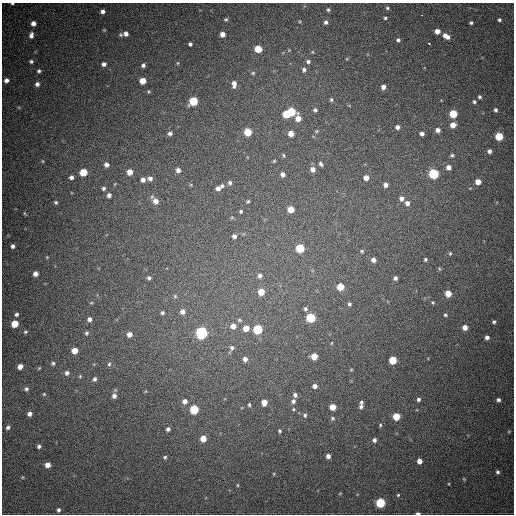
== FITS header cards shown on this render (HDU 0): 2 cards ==
NAXIS1  =                  512
NAXIS2  =                  512

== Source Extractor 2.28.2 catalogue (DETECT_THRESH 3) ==
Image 512 x 512 px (HDU 0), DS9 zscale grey, 1 PNG px = 1 image px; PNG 516 x 516 px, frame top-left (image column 1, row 512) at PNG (2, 3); no overlay
Background 699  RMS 20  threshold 60.3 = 3 sigma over >= 5 px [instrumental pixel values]
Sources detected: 183; all 183 listed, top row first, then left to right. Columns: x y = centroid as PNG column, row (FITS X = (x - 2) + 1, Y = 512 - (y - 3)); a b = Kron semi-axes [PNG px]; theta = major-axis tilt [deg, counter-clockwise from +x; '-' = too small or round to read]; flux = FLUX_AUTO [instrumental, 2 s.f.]
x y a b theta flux
12 3 3 2 - 1400
387 8 5 4 - 2000
328 10 5 4 - 2200
103 11 4 4 - 4700
422 15 2 2 - 2800
385 18 4 3 - 1900
226 19 4 4 - 1900
499 20 3 3 - 2400
326 22 6 5 - 3600
33 23 4 4 - 7700
471 23 3 3 - 2100
104 30 4 4 - 1100
437 31 5 4 - 8700
126 34 5 5 - 5800
222 34 4 4 - 8500
31 35 7 5 80 5100
121 35 6 5 - 2100
446 36 8 5 -30 9100
398 40 5 4 - 2700
429 43 3 3 - 14000
190 44 4 3 - 2700
258 49 5 5 - 28000
289 50 5 4 - 1400
31 61 4 4 - 2500
308 62 6 5 - 3400
178 63 5 3 - 1200
104 64 6 5 - 5200
143 65 5 4 - 3700
304 70 6 5 - 3500
39 71 5 5 - 2700
253 73 5 5 - 1800
6 80 5 4 - 6000
143 81 5 5 - 17000
37 84 5 5 - 4500
234 84 8 5 87 6300
383 87 5 4 - 5500
480 97 4 3 - 2300
331 100 6 5 - 2200
193 101 6 5 - 55000
474 102 4 4 - 2200
19 107 6 4 18 1500
315 110 5 5 - 2900
495 110 5 4 - 2800
292 111 5 5 - 44000
286 114 5 5 - 36000
453 114 5 5 - 42000
298 118 8 6 -78 13000
453 125 5 5 - 12000
397 127 5 5 - 4500
438 130 5 5 - 5900
317 131 5 4 - 1800
248 132 5 5 - 34000
170 133 5 4 - 3900
291 133 5 5 - 12000
422 134 4 4 - 4800
499 136 5 5 - 43000
489 151 4 4 - 4000
283 155 6 4 -73 2000
452 155 5 4 - 2100
42 161 5 3 - 1100
274 161 4 4 - 1600
106 164 5 4 - 5200
321 164 6 4 -58 2900
448 167 5 5 - 8000
313 169 7 6 - 7600
178 170 5 5 - 5600
83 172 5 5 - 36000
130 172 5 5 - 12000
283 174 5 5 - 5900
433 174 5 5 - 110000
71 177 4 4 - 4100
150 178 6 5 - 4800
366 178 5 5 - 9100
143 180 5 5 - 5600
478 182 5 4 - 12000
230 183 6 5 - 3200
385 185 5 4 - 5800
222 186 6 5 - 3300
103 188 5 4 - 2600
218 188 6 5 - 5900
109 195 5 5 - 4500
401 198 6 6 - 5800
155 201 7 6 - 9100
248 201 5 4 - 1900
56 202 4 4 - 2100
407 203 6 5 - 6000
291 209 5 5 - 21000
241 211 5 4 - 2200
24 213 5 3 - 1200
234 236 6 5 - 4500
13 246 4 4 - 3800
300 248 5 5 - 58000
362 251 5 4 - 1800
450 253 5 4 - 1600
47 257 5 3 - 1200
425 259 3 3 - 2000
373 260 4 4 - 6100
440 269 5 3 - 1300
35 274 5 4 - 7000
260 276 6 6 - 4100
149 278 5 4 - 2800
395 278 4 4 - 3600
340 287 5 5 - 24000
261 292 5 5 - 20000
448 293 5 5 - 18000
175 296 5 5 - 2100
433 302 4 3 - 1400
91 303 5 3 - 1300
349 304 5 4 - 2500
305 309 6 5 - 3000
183 312 7 6 - 6800
162 313 5 4 - 2400
16 314 5 5 - 3600
445 315 4 3 - 1800
311 318 5 5 - 72000
89 319 5 4 - 5200
239 320 6 5 - 2200
494 322 4 4 - 2300
15 324 5 5 - 27000
233 326 6 6 - 8200
465 327 5 4 - 8800
246 328 5 5 - 14000
258 329 5 5 - 80000
25 332 6 5 - 2300
86 333 5 4 - 2300
201 333 6 6 - 240000
129 334 5 5 - 8000
487 337 4 4 - 4200
232 348 6 6 - 3400
75 351 5 5 - 17000
314 356 5 5 - 18000
245 359 5 5 - 5700
393 360 5 5 - 36000
53 363 5 5 - 2600
109 364 5 5 - 2400
20 366 5 4 - 9900
39 368 6 3 44 1400
351 370 5 4 - 1400
67 373 6 6 - 4500
80 376 5 4 - 1700
95 379 6 5 - 3500
315 386 5 5 - 5600
26 389 6 5 - 3300
44 394 5 5 - 1800
295 395 5 5 - 3500
114 396 6 6 - 5900
418 399 5 5 - 3100
498 400 4 4 - 3300
185 401 6 5 - 6900
293 401 5 5 - 3500
264 402 5 5 - 13000
361 402 5 5 - 2500
249 405 4 3 - 1800
332 407 5 5 - 18000
361 407 6 6 - 3600
194 409 5 5 - 68000
293 409 4 4 - 1400
30 414 5 4 - 5400
305 415 6 5 - 2400
396 416 5 5 - 29000
332 418 6 5 - 2500
380 425 4 4 - 1500
8 427 5 4 - 3000
168 429 5 4 - 3600
280 431 4 4 - 1800
509 431 5 3 - 1200
203 439 5 5 - 15000
374 440 5 4 - 3900
39 446 5 4 - 3100
328 456 4 4 - 5200
165 457 5 5 - 2100
419 461 5 4 - 8300
48 465 5 5 - 10000
498 472 5 4 - 3000
274 474 5 3 - 1100
464 479 5 3 - 1200
449 484 4 3 - 970
238 485 5 3 - 1500
340 493 4 3 - 1000
398 495 4 4 - 1600
380 503 5 5 - 82000
58 510 4 4 - 2700
418 513 4 2 - 3400
At the frame edge (FLAGS 8, measured only in part): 2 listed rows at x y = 12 3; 418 513